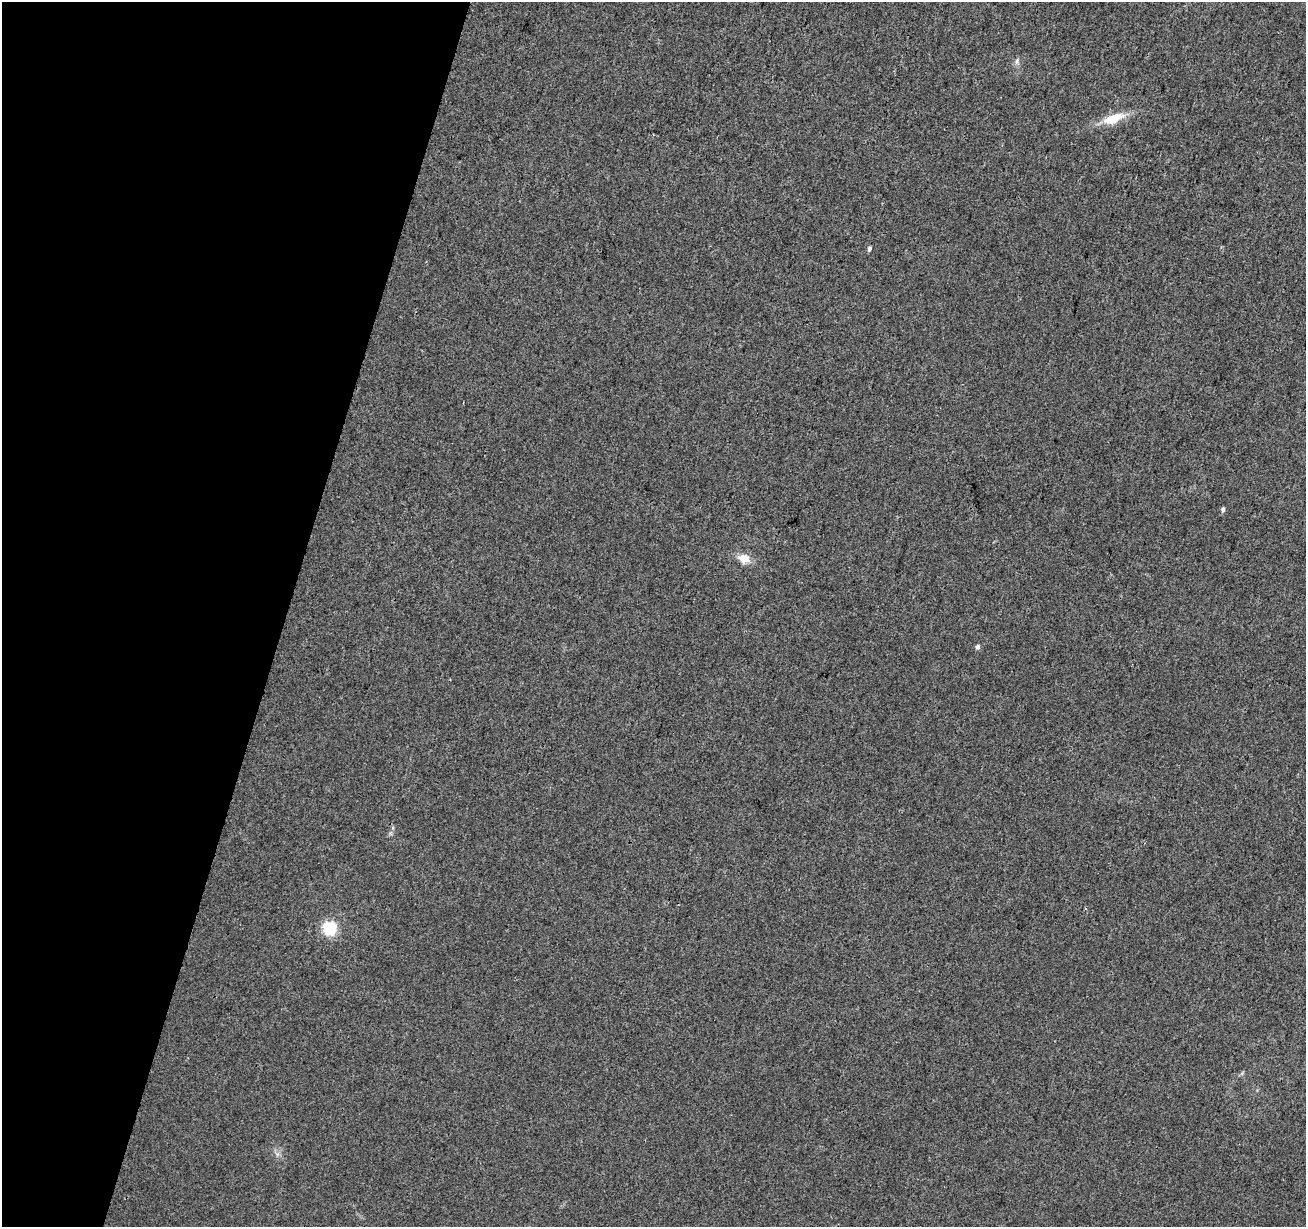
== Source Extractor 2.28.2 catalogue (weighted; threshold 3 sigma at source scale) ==
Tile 9 of 4 x 4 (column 1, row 3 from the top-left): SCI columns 9-1312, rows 1507-2731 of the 5226 x 5399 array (HDU 1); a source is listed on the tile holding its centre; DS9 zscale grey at full resolution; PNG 1308 x 1229 px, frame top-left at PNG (2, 2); no overlay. Shown black and unused: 22% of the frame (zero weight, under 3 of 4 exposures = <1% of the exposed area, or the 3 px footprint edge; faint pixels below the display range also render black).
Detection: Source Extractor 2.28.2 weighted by HDU 2 'WHT'; one run over the whole footprint, this tile lists its part. Background 0.00786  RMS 0.0036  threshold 0.0164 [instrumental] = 3 sigma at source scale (4.5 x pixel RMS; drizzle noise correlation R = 1.50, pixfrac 1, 0.0396/0.0396 arcsec/px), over >= 5 px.
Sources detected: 7; all 7 listed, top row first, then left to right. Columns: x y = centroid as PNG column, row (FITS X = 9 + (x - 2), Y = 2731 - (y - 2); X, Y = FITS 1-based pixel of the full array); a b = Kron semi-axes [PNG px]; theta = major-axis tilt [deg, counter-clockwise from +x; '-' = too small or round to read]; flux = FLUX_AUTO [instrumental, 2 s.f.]
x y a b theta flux
1017 61 8 5 70 0.97
1113 118 25 10 20 8.7
869 249 5 4 - 1
1223 510 5 4 - 1
744 559 13 10 -18 4.9
977 647 5 4 - 1.1
330 928 6 6 - 64